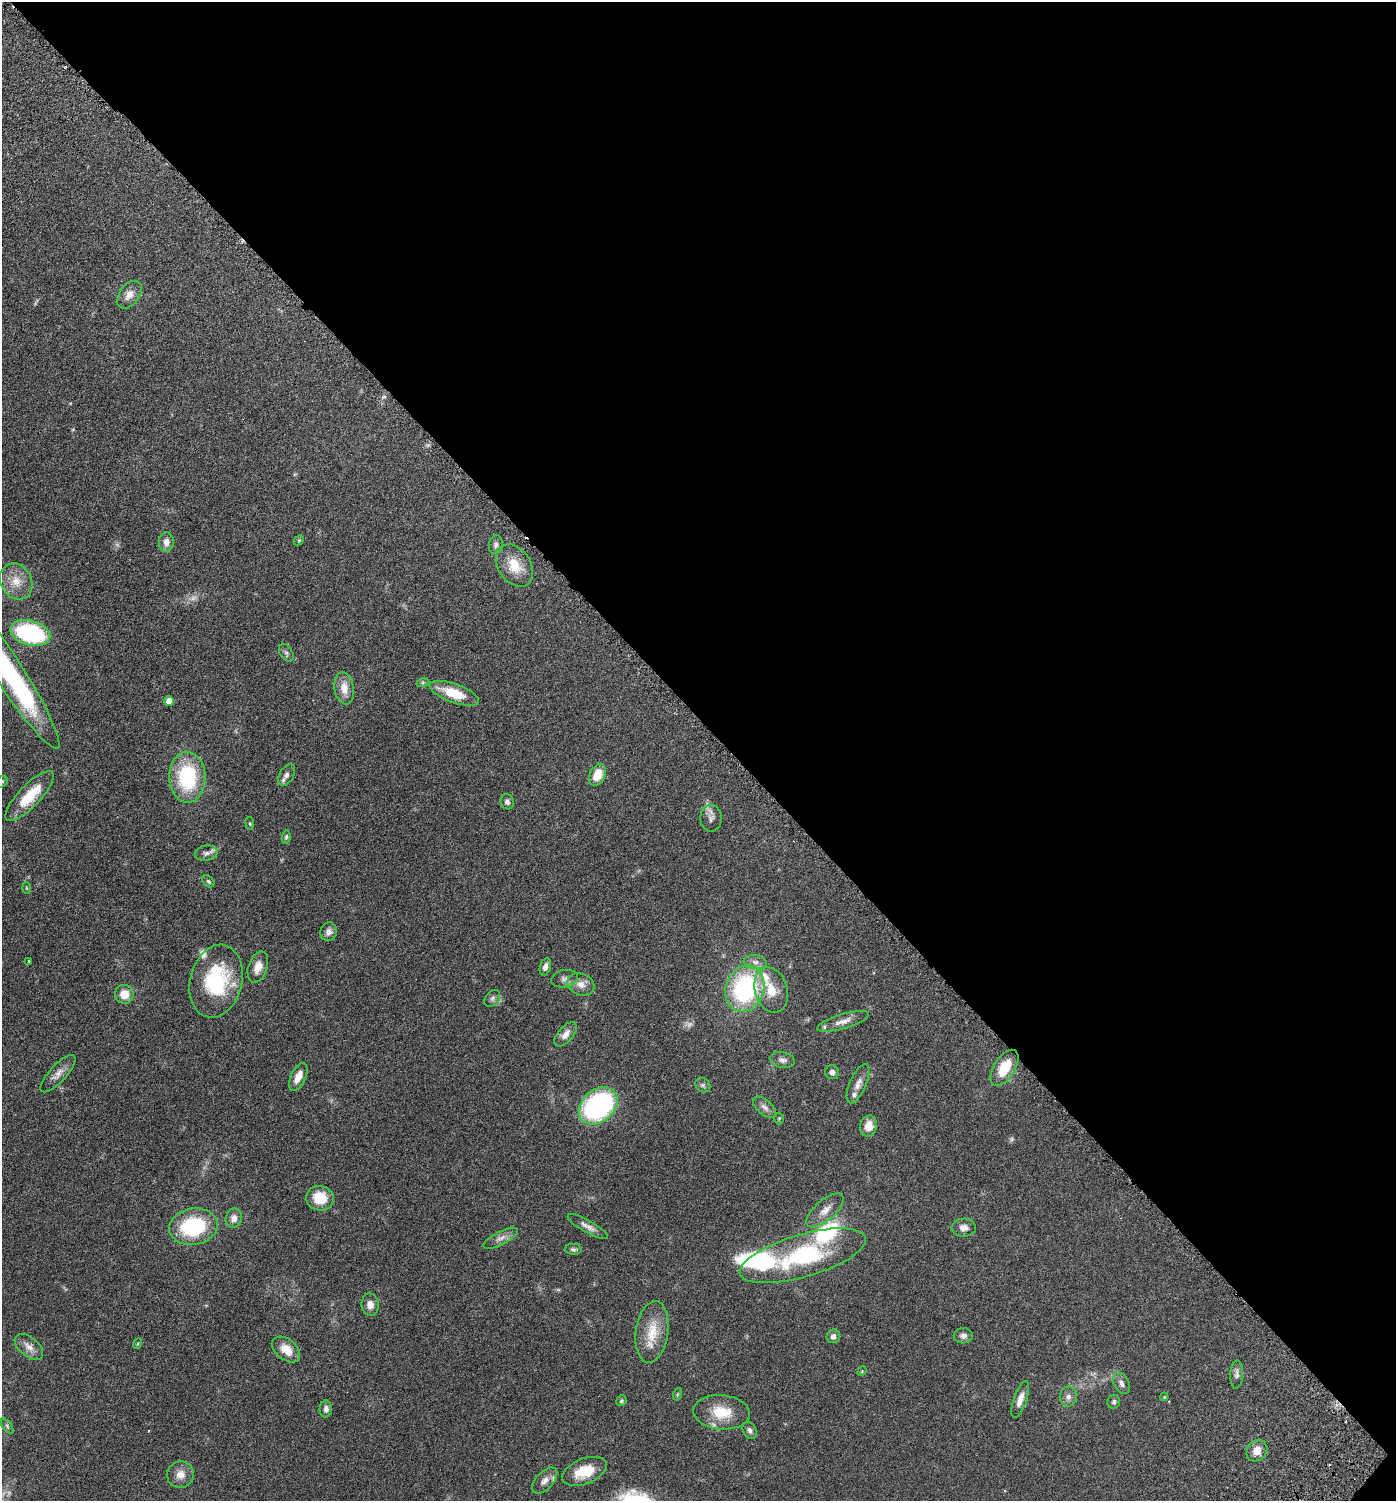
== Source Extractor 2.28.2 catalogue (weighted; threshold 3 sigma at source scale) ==
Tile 8 of 4 x 4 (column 4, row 2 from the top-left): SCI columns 4433-5826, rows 3096-4594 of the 6205 x 6192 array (HDU 1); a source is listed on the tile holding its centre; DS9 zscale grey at full resolution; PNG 1398 x 1503 px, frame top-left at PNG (2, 2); each listed source drawn as its Kron ellipse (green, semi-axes under 4 px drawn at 4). Shown black and unused: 48% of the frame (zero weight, under 3 of 6 exposures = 6% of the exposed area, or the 3 px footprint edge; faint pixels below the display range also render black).
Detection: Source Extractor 2.28.2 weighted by HDU 2 'WHT'; one run over the whole footprint, this tile lists its part. Background 0.0912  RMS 0.0046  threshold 0.0187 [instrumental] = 3 sigma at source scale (4.09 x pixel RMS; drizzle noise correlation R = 1.36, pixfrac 0.8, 0.05/0.05 arcsec/px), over >= 5 px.
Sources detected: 95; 4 too faint to see at this stretch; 2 inside a brighter object's white glare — neither listed nor drawn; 6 inside a brighter listed object's ellipse — not listed separately; the other 83 listed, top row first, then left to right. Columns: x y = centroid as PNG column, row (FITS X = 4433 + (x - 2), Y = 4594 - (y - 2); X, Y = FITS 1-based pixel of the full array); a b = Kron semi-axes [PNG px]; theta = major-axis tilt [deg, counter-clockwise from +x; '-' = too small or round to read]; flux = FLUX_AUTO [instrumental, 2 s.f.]
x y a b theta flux
129 295 16 10 53 3.7
299 540 6 4 44 0.48
166 542 9 7 89 2.8
496 545 9 7 78 1.3
515 566 23 16 -56 8.6
16 581 19 15 -60 7
30 633 20 12 -15 47
286 653 10 6 -58 1.1
6 667 96 14 -57 75
423 682 6 4 19 0.65
344 688 16 9 -81 4.9
454 693 26 9 -20 12
169 701 5 5 - 4.7
286 775 12 7 57 1.9
597 775 12 7 63 7.7
187 777 25 18 -89 30
2 782 6 5 - 0.65
29 796 33 11 46 13
507 802 7 6 - 1.3
711 818 13 10 89 2.4
250 823 6 3 -81 0.43
286 837 6 4 80 0.61
206 853 11 7 9 1.7
208 881 7 5 -45 0.63
27 888 6 4 -88 0.41
329 932 9 8 - 1.8
29 961 3 3 - 0.5
755 962 11 7 -7 2
258 967 16 9 72 3.8
545 967 9 5 74 1.5
565 979 13 8 11 1.9
216 981 37 26 76 31
581 984 14 10 -23 3.1
745 989 23 19 69 52
771 990 23 16 -73 8.8
124 994 9 9 - 5.3
492 998 9 6 52 1.2
843 1021 27 7 17 3.6
566 1034 14 7 49 3
782 1060 13 7 -13 1.8
1004 1068 20 10 58 11
832 1072 7 7 - 1.5
58 1074 24 8 47 3.2
298 1077 15 7 64 4.1
858 1084 21 8 66 3.2
703 1085 8 6 -35 1
598 1106 21 16 40 67
765 1107 14 7 -42 2
779 1118 6 5 - 0.48
869 1126 10 8 75 4.9
320 1198 14 12 -12 9.6
825 1210 23 10 41 4.2
234 1218 10 8 78 2.5
193 1227 24 18 9 32
588 1227 23 6 -29 2.5
964 1228 12 9 1 2.6
501 1238 19 6 27 2.5
573 1249 8 5 -3 0.9
803 1256 65 21 16 47
370 1305 11 8 -81 2.7
652 1332 31 16 82 10
833 1336 7 6 - 1.7
963 1336 9 7 1 1.6
137 1344 5 3 - 0.34
29 1347 17 9 -40 3.2
286 1349 16 10 -39 5.6
862 1371 5 4 - 0.38
1237 1374 14 6 87 1.6
1121 1383 11 7 -61 1.8
678 1394 6 4 70 0.49
1068 1396 10 8 87 1.9
1164 1397 4 3 - 0.32
1020 1399 19 6 71 3.6
621 1401 5 5 - 0.65
1114 1402 7 6 - 0.93
326 1409 8 6 88 1.4
721 1412 28 17 -5 12
7 1426 9 4 -55 0.76
750 1430 9 6 -61 1.2
1257 1451 11 9 51 3.7
584 1471 23 12 21 9.3
180 1474 13 13 - 4
545 1481 16 8 47 2.6
Isophote crosses this tile's border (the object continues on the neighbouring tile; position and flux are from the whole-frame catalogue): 2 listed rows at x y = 6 667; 2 782